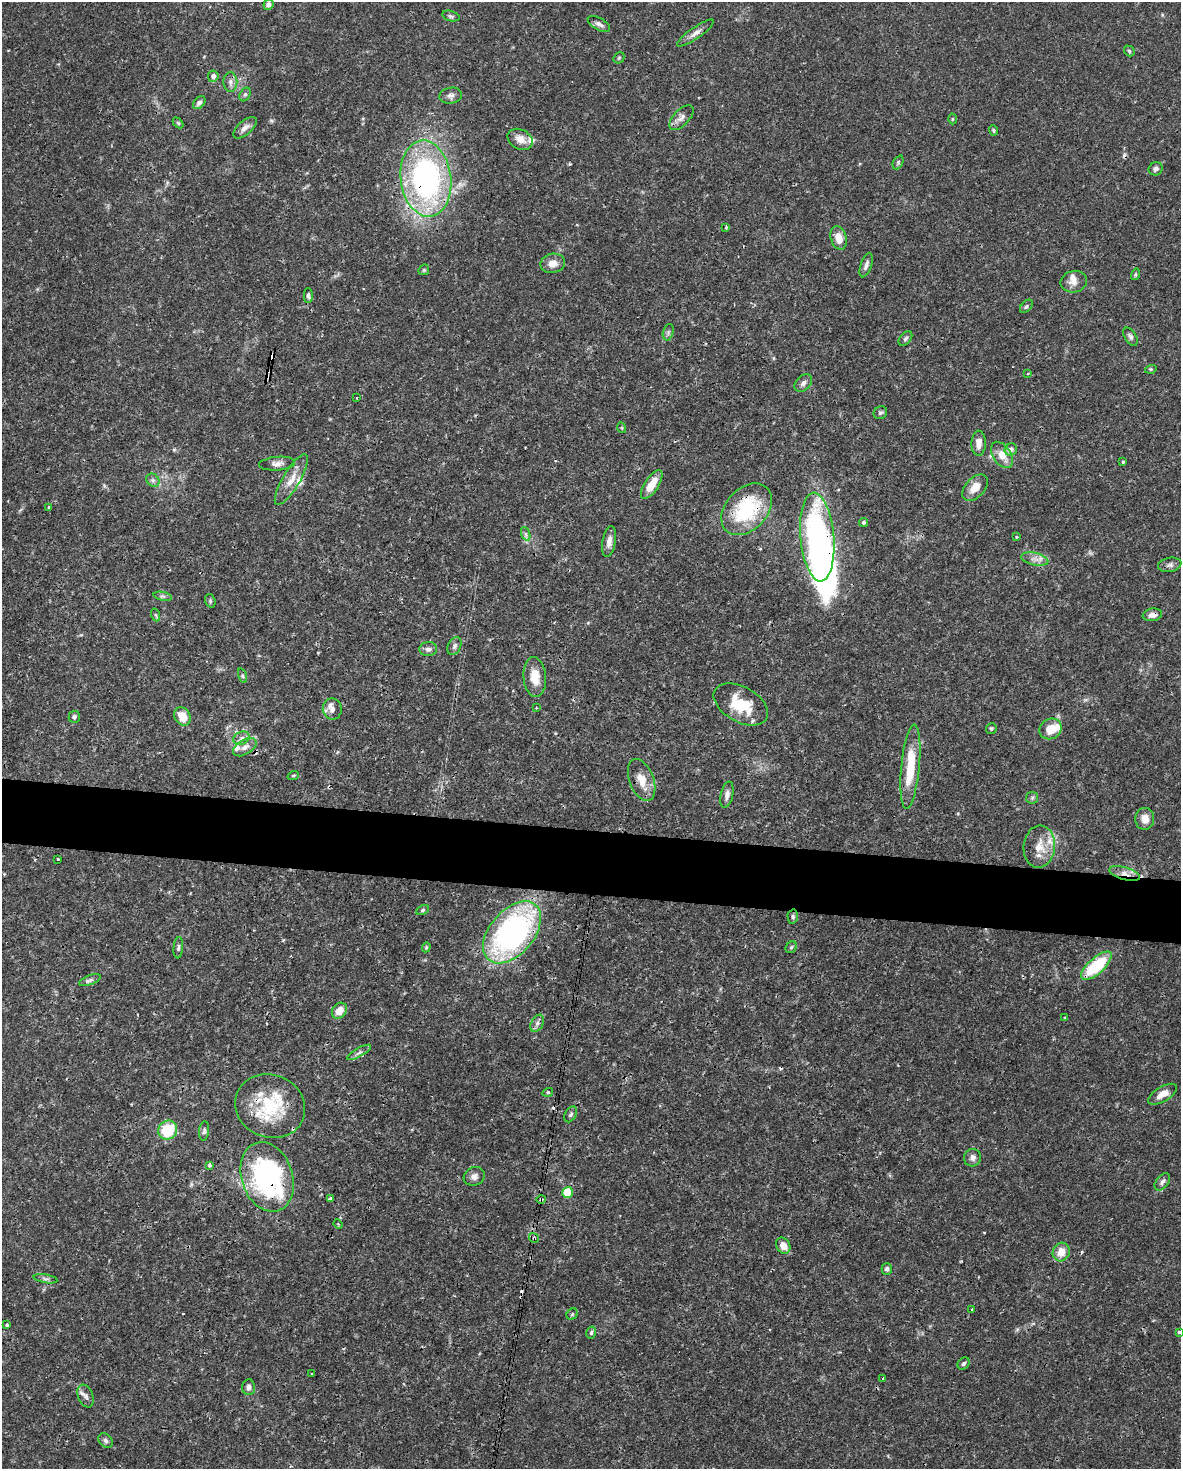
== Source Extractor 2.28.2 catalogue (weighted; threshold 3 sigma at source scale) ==
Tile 7 of 4 x 3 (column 3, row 2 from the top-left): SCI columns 2360-3538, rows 1694-3160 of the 4716 x 4739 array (HDU 1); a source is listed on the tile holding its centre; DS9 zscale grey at full resolution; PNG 1183 x 1471 px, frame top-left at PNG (2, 2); each listed source drawn as its Kron ellipse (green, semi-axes under 4 px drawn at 4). Shown black and unused: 4% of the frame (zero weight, under 3 of 4 exposures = <1% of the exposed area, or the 3 px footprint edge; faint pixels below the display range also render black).
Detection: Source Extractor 2.28.2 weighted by HDU 2 'WHT'; one run over the whole footprint, this tile lists its part. Background 0.0444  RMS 0.0019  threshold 0.00835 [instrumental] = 3 sigma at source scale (4.5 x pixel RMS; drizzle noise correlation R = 1.50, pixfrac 1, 0.05/0.05 arcsec/px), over >= 5 px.
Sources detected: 146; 1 too faint to see at this stretch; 2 inside a brighter object's white glare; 8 cosmic-ray / hot-pixel residue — neither listed nor drawn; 10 inside a brighter listed object's ellipse — not listed separately; the other 125 listed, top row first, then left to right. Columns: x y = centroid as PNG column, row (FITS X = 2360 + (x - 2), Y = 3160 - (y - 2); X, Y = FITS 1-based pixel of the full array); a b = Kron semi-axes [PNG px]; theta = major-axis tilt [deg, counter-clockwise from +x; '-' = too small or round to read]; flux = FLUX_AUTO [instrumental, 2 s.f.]
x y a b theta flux
268 5 5 5 - 0.59
451 16 9 5 -15 0.41
599 24 12 6 -29 0.77
695 33 22 5 35 1.1
1129 51 6 4 -48 0.29
619 58 6 5 - 0.27
213 76 5 5 - 0.88
230 82 10 7 -89 0.85
245 94 7 5 62 0.41
451 96 11 8 10 0.85
199 103 7 5 48 0.58
681 118 15 8 47 1.1
952 119 5 3 - 0.21
178 123 6 4 -45 0.25
245 128 14 7 40 1.1
994 130 5 4 - 0.28
520 139 13 9 -27 1.7
898 162 7 5 65 0.32
1156 169 7 6 - 0.63
426 178 38 25 -83 48
726 227 3 3 - 0.45
839 238 12 8 -73 2.2
553 263 12 9 11 1.6
866 265 12 5 72 0.75
424 270 6 5 - 0.27
1135 274 6 3 71 0.23
1074 282 13 10 13 1.5
308 295 7 4 90 0.47
1026 306 8 5 46 0.38
668 332 8 5 75 0.43
1130 337 10 5 -58 0.58
905 338 8 5 49 0.42
1151 369 6 3 17 0.22
1028 373 4 2 - 0.17
803 383 10 7 46 0.75
357 398 3 2 - 0.15
880 413 7 6 - 0.4
622 428 5 3 - 0.16
979 443 12 7 88 1.5
1011 449 6 6 - 0.85
1002 455 14 9 -57 2.5
1123 462 4 3 - 0.24
277 464 18 6 5 1
153 480 7 6 - 0.52
291 480 29 8 59 2.7
652 485 16 7 57 3.1
975 488 15 9 47 2.2
48 507 4 3 - 0.19
747 509 29 20 47 15
864 522 4 4 - 0.38
526 534 7 4 -71 0.41
817 537 44 17 -85 51
1016 537 3 2 - 0.16
609 541 15 6 80 1.2
1035 559 14 6 -13 1.2
1170 565 12 7 11 0.69
163 596 9 4 -13 0.4
210 601 7 5 -71 0.29
156 615 6 4 -71 0.28
1152 615 10 6 9 1.2
454 646 9 6 65 0.57
428 649 9 7 2 0.73
242 676 8 3 -71 0.33
535 677 20 11 -85 3.2
741 704 29 17 -29 7.2
536 708 3 3 - 0.28
332 709 10 9 - 1
182 716 10 8 -56 3
74 717 6 5 - 0.42
991 729 5 5 - 0.32
1050 729 11 10 - 3.3
241 738 8 6 21 0.79
245 747 13 7 32 1.2
910 767 42 9 85 7.4
293 776 6 3 20 0.2
642 780 22 12 -69 3
727 795 13 6 77 0.97
1032 798 6 6 - 0.36
1145 819 11 9 87 1.6
1039 847 21 15 84 3.4
58 859 3 3 - 0.36
1125 873 16 6 -16 1.3
423 910 7 4 28 0.31
793 916 7 5 -89 0.38
512 932 36 22 49 50
426 947 5 4 - 0.23
791 947 6 5 - 0.32
178 948 11 4 85 0.46
1096 966 19 8 42 11
90 980 11 4 21 0.56
339 1011 8 7 - 2.3
1065 1018 3 3 - 0.17
537 1023 9 6 63 0.67
359 1052 13 4 29 0.6
548 1092 5 3 - 0.23
1162 1094 16 7 31 1.6
270 1106 36 31 -24 11
571 1114 8 5 60 0.47
168 1130 10 9 - 7.6
204 1131 10 5 85 0.44
973 1158 9 8 - 0.8
209 1165 4 3 - 0.53
474 1176 11 9 28 0.95
267 1177 36 25 -71 36
1162 1182 10 6 52 0.62
567 1192 6 5 - 7.7
330 1198 4 3 - 0.49
541 1199 4 3 - 0.59
338 1224 5 3 - 0.19
534 1238 5 4 - 0.32
783 1246 8 6 -54 1.8
1061 1252 9 8 - 2.4
887 1269 6 5 - 0.47
46 1279 12 3 -10 0.45
972 1309 3 3 - 0.19
572 1314 6 5 - 0.28
7 1325 3 3 - 0.31
1179 1332 3 3 - 0.44
591 1333 6 4 74 0.35
964 1363 7 5 47 0.42
312 1374 3 2 - 0.18
883 1379 3 3 - 0.17
248 1387 8 6 85 0.74
86 1396 12 7 -70 0.83
106 1441 8 6 -47 0.51
Overlapping masked pixels (flux is a lower limit): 10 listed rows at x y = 426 178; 747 509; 817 537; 1152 615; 1125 873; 512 932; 1096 966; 267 1177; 541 1199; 534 1238
Isophote crosses this tile's border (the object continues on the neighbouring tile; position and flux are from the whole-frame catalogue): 1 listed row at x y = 1179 1332